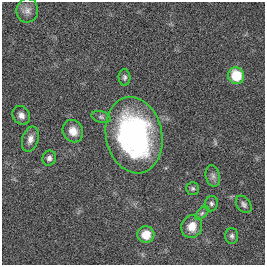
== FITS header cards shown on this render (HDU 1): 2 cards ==
NAXIS1  =                  263
NAXIS2  =                  263

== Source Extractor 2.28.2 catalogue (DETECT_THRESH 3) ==
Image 263 x 263 px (HDU 1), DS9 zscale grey, 1 PNG px = 1 image px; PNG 267 x 267 px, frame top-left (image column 1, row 263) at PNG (2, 2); each listed source drawn as its Kron ellipse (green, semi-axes under 4 px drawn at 4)
Background 5.88e-04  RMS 0.03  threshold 0.0897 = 3 sigma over >= 5 px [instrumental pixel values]
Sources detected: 17; all 17 listed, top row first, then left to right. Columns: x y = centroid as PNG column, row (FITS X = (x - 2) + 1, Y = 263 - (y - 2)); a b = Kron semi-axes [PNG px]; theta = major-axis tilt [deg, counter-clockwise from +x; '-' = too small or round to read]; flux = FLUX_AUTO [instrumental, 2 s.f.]
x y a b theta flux
27 10 12 11 - 12
236 76 8 8 - 66
124 77 8 6 -84 5.2
21 115 10 8 -55 11
101 117 10 5 -15 5.3
73 131 11 10 - 20
134 135 38 28 -77 480
30 139 13 8 73 13
49 158 7 6 - 7.6
213 176 11 7 -78 7.9
193 188 6 6 - 4.4
211 204 8 6 71 5.6
244 204 9 7 -52 6.5
202 213 8 4 45 4.2
192 226 11 10 - 27
146 235 8 8 - 33
232 236 8 6 -88 5.4